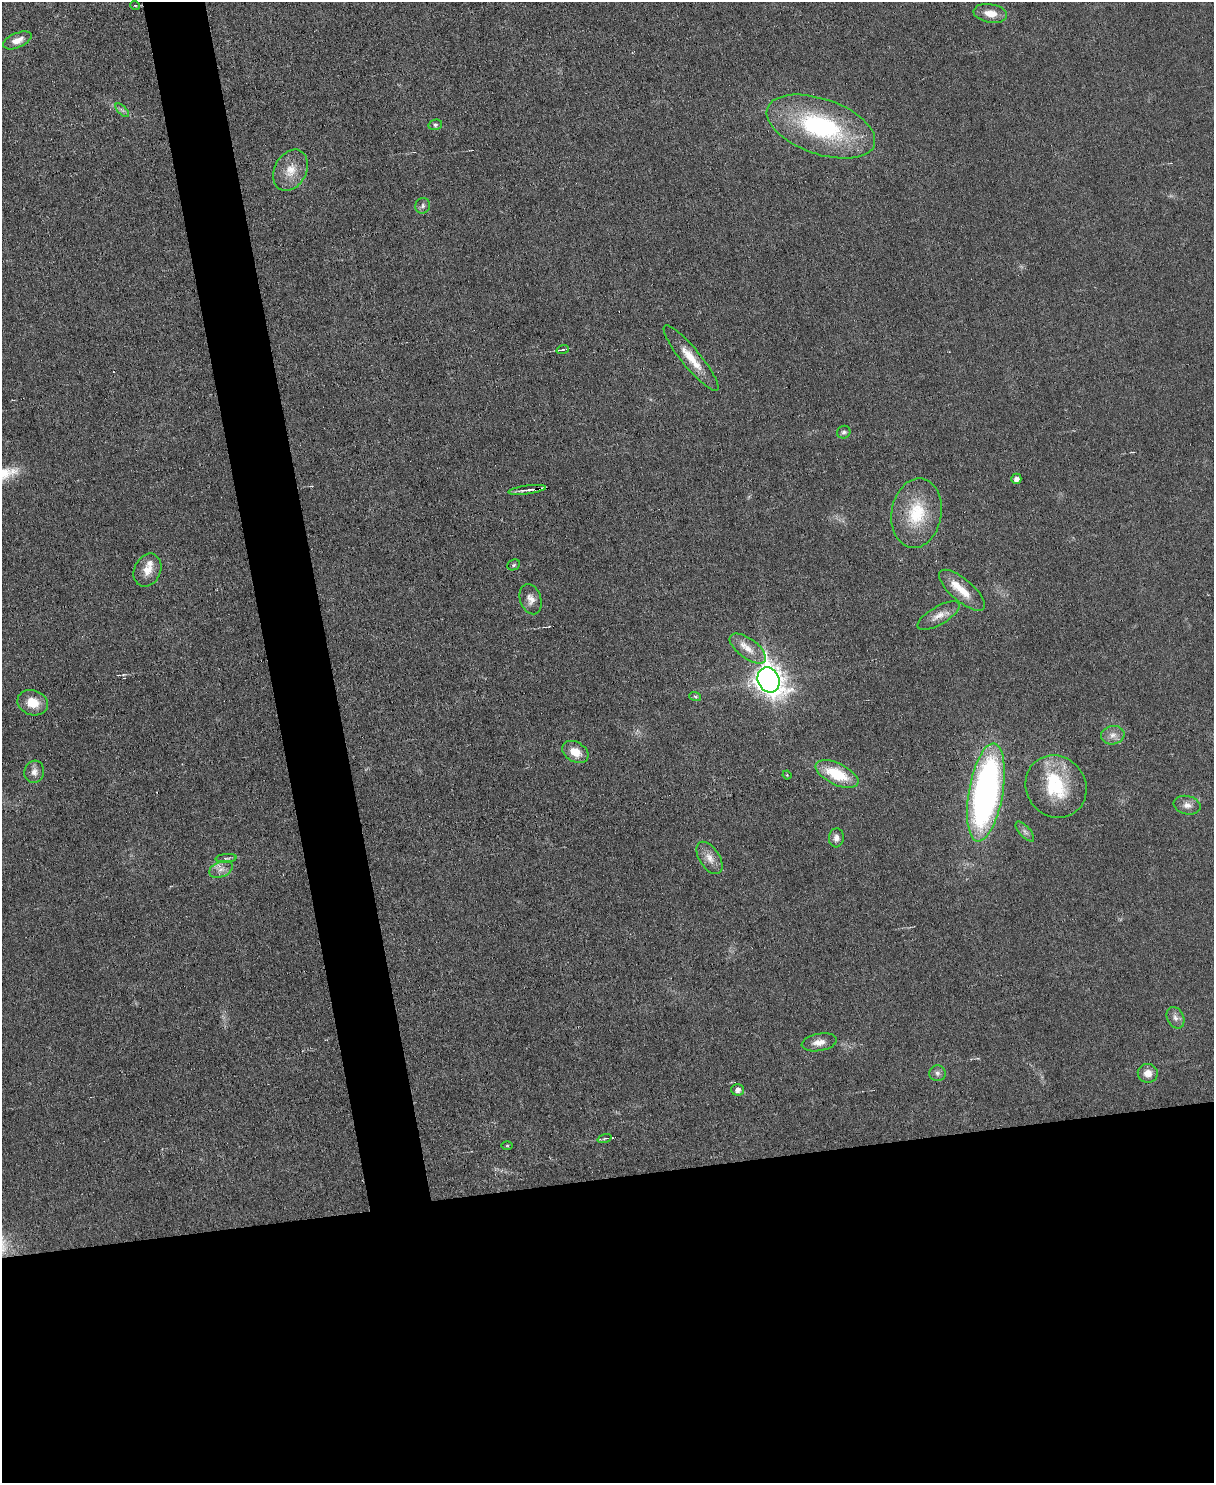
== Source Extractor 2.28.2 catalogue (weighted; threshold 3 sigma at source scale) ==
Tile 11 of 4 x 3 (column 3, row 3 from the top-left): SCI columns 2423-3634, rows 138-1618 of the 4847 x 4831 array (HDU 1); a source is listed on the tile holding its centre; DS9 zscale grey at full resolution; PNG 1216 x 1485 px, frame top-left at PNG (2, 2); each listed source drawn as its Kron ellipse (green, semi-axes under 4 px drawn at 4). Shown black and unused: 25% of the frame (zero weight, under 3 of 6 exposures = <1% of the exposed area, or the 3 px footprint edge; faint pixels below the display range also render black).
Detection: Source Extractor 2.28.2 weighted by HDU 2 'WHT'; one run over the whole footprint, this tile lists its part. Background 0.0265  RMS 0.0038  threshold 0.0153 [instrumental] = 3 sigma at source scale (4.09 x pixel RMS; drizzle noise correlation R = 1.36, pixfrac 0.8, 0.05/0.05 arcsec/px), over >= 5 px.
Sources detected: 48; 5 inside a brighter listed object's ellipse — not listed separately; the other 43 listed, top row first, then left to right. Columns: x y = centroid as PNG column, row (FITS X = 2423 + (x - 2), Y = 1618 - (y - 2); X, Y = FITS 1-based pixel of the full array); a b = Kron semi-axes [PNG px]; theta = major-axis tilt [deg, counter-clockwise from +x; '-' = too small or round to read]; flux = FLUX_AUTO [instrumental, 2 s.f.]
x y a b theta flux
135 5 5 3 - 0.34
990 13 17 9 -9 4.1
17 40 15 7 23 3.4
122 110 9 4 -45 0.94
435 125 7 5 13 0.72
821 127 57 27 -19 52
290 170 22 16 62 6.5
423 206 8 7 - 1.1
563 349 6 3 19 0.51
691 358 41 9 -50 8
844 432 7 6 - 0.87
1016 479 5 5 - 1.7
527 490 19 4 8 1.9
916 513 35 25 80 17
514 565 7 5 24 0.58
147 570 17 13 65 4.5
962 590 29 11 -41 6.4
530 599 15 10 -72 2.8
938 616 24 9 30 3.5
748 649 21 10 -36 4.7
769 680 13 10 -65 400
695 696 6 4 -19 0.51
33 703 15 12 -19 6.9
1113 735 11 9 10 2.4
575 752 14 9 -31 5.2
34 772 11 10 - 2.2
837 774 23 10 -25 14
787 775 4 3 - 0.33
1056 786 32 29 -55 21
986 793 50 17 80 140
1187 805 14 9 -13 2.3
1025 832 12 5 -48 1.2
836 838 9 7 84 1.8
226 858 10 3 4 0.73
709 858 18 10 -57 3.6
221 869 12 7 22 2.3
1175 1018 11 8 -64 1.9
819 1042 17 8 10 3.1
937 1073 8 8 - 1.2
1148 1073 10 9 - 3.5
737 1090 6 5 - 1.7
605 1138 7 3 19 0.48
507 1145 6 4 -1 0.42